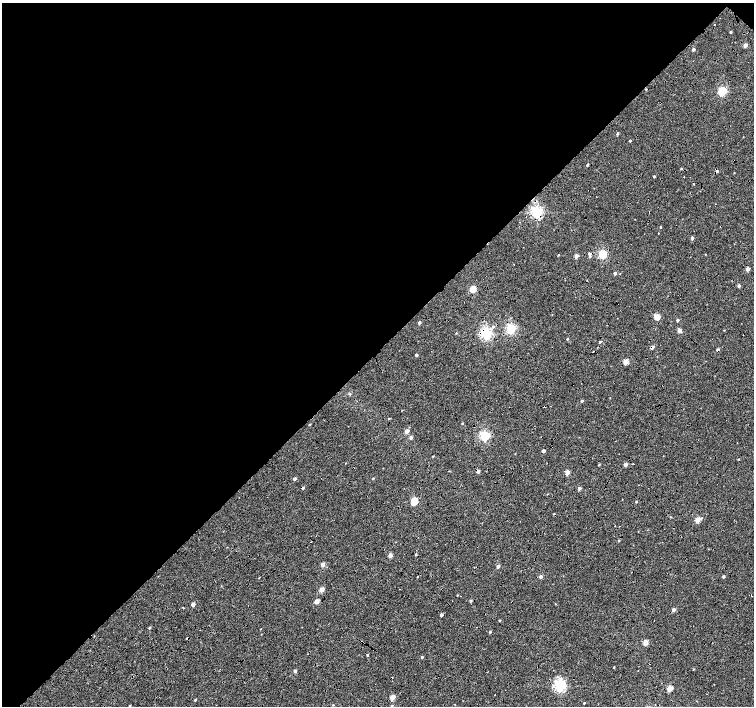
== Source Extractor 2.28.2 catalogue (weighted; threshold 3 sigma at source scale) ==
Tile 2 of 4 x 4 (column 2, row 1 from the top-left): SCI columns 1512-3015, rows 4453-5860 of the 6025 x 6022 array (HDU 1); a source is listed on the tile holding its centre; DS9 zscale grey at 2 x 2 block average (1 PNG px = mean of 2 x 2 image px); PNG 756 x 708 px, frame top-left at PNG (2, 3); no overlay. Shown black and unused: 52% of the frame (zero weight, under 4 of 8 exposures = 5% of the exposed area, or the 3 px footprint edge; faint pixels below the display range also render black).
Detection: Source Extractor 2.28.2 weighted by HDU 2 'WHT'; one run over the whole footprint, this tile lists its part. Background 8.86e-04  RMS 0.0025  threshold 0.0102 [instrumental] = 3 sigma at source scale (4.09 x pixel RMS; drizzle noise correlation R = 1.36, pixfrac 0.8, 0.0396/0.0396 arcsec/px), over >= 5 px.
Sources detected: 110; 10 cosmic-ray / hot-pixel residue — not listed; the other 100 listed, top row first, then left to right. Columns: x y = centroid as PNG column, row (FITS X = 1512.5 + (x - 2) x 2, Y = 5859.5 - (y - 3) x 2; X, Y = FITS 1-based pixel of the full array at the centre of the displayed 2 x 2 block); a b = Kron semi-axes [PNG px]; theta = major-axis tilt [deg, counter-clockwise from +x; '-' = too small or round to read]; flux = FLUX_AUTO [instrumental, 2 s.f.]
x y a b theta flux
730 32 2 2 - 0.63
745 45 3 2 - 3.6
693 49 2 2 - 1.8
722 91 4 3 - 43
617 133 3 2 - 0.79
630 141 2 2 - 0.57
587 165 2 2 - 0.6
681 168 2 2 - 0.46
716 171 3 3 - 1.8
654 176 2 2 - 0.66
684 177 2 2 - 0.18
537 212 4 3 - 110
660 227 2 2 - 0.45
658 233 2 2 - 0.42
692 238 2 2 - 1.9
589 254 3 3 - 1.5
602 254 3 3 - 41
558 255 2 2 - 0.34
576 256 3 2 - 3.8
748 269 3 2 - 3.3
615 273 3 2 - 1.3
739 286 2 2 - 1.9
473 289 3 3 - 13
657 316 3 3 - 12
677 320 3 2 - 0.97
419 322 3 2 - 1.4
493 326 4 3 - 0.61
511 328 4 3 - 62
679 330 3 2 - 3.6
456 333 3 2 - 0.36
486 334 4 3 - 100
567 339 2 2 - 0.44
600 342 3 2 - 0.74
652 347 3 2 - 2.6
717 350 3 2 - 1.3
416 355 2 2 - 1.2
626 361 3 3 - 7.3
349 393 3 3 - 0.61
582 401 2 2 - 0.86
543 407 2 2 - 1
389 418 3 2 - 0.28
462 423 3 2 - 0.38
309 425 3 2 - 0.45
407 431 3 2 - 4.4
485 436 3 3 - 71
411 438 3 2 - 1.8
543 451 2 2 - 2.3
515 453 2 2 - 0.19
433 456 3 2 - 0.33
738 459 2 2 - 0.33
346 463 2 2 - 0.2
625 464 2 2 - 2.8
599 465 3 2 - 0.35
478 471 2 2 - 3
567 472 3 2 - 6.9
373 478 3 2 - 0.45
295 479 2 2 - 1.7
303 488 2 2 - 0.91
579 488 2 2 - 2.1
622 499 2 2 - 0.15
414 501 4 3 - 22
636 501 2 2 - 0.56
671 517 2 2 - 0.27
701 518 3 2 - 0.46
698 520 3 2 - 8.1
619 540 2 2 - 0.57
390 555 3 2 - 4.8
323 564 2 2 - 4.4
498 566 3 2 - 2.1
541 576 2 2 - 2.5
723 576 2 2 - 1.2
259 578 2 2 - 0.24
322 589 3 2 - 6.8
457 595 2 2 - 0.35
317 601 3 2 - 5.7
470 601 3 3 - 0.79
193 604 3 2 - 4.1
555 604 2 2 - 0.22
183 608 2 2 - 0.86
673 609 2 2 - 3.2
441 615 2 2 - 1.4
499 620 2 2 - 0.51
149 628 3 2 - 0.6
490 632 2 2 - 0.73
94 636 2 2 - 0.19
645 642 3 2 - 8.4
367 655 2 2 - 0.62
422 657 3 2 - 0.72
614 667 2 2 - 0.42
694 669 3 2 - 0.3
295 671 3 3 - 1.3
560 686 4 3 - 110
670 688 3 2 - 9.1
495 694 2 2 - 0.28
392 697 3 2 - 8.2
195 700 3 2 - 0.4
584 703 2 2 - 0.53
130 705 2 2 - 0.39
333 705 2 2 - 0.34
392 705 3 2 - 0.44
Overlapping masked pixels (flux is a lower limit): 8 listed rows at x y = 716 171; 537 212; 486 334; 652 347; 717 350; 543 407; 478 471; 303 488